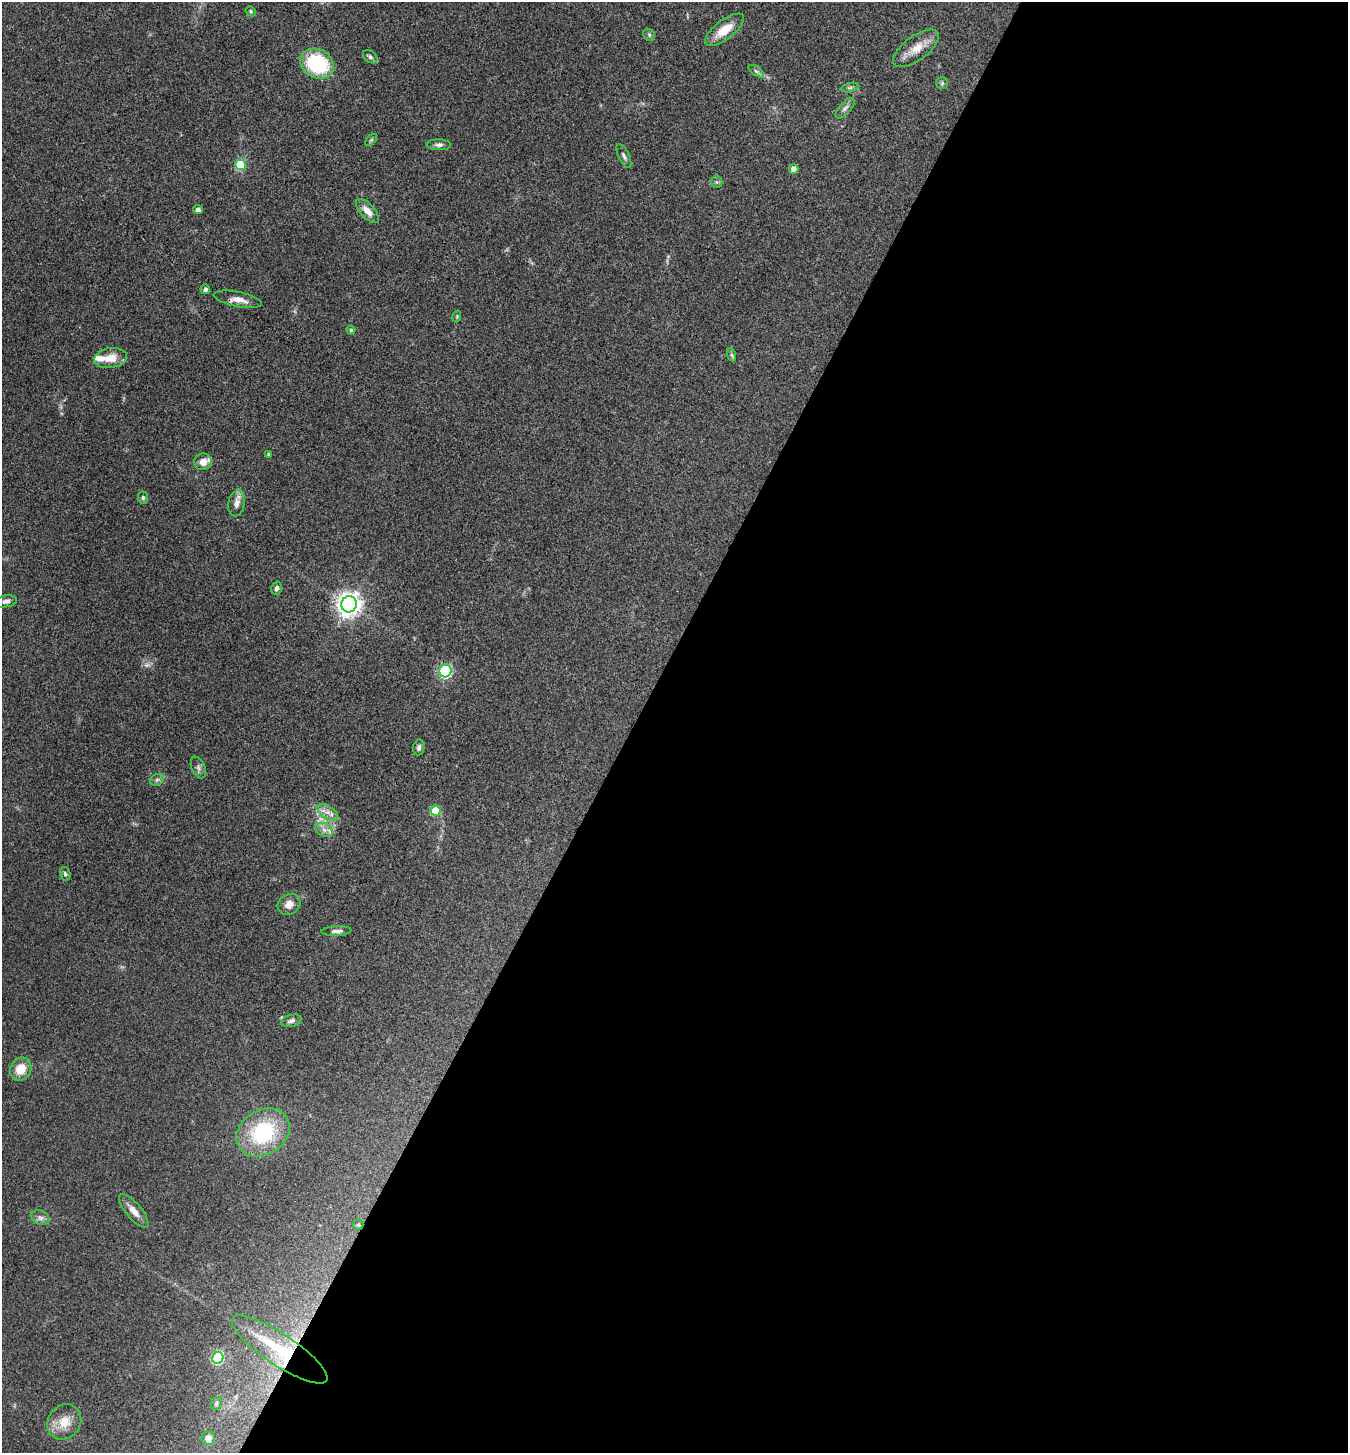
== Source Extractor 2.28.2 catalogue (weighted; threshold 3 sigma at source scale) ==
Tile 12 of 4 x 4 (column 4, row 3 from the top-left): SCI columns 4186-5531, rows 1458-2908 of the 5820 x 5813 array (HDU 1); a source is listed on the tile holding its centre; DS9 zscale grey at full resolution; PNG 1350 x 1455 px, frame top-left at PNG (2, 2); each listed source drawn as its Kron ellipse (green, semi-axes under 4 px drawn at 4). Shown black and unused: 53% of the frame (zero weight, under 3 of 4 exposures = <1% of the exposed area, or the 3 px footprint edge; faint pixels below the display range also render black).
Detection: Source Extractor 2.28.2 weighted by HDU 2 'WHT'; one run over the whole footprint, this tile lists its part. Background 0.0707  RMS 0.0055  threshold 0.0246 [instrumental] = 3 sigma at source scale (4.5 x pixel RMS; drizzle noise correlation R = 1.50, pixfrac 1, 0.05/0.05 arcsec/px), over >= 5 px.
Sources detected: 56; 2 too faint to see at this stretch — neither listed nor drawn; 2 inside a brighter listed object's ellipse — not listed separately; the other 52 listed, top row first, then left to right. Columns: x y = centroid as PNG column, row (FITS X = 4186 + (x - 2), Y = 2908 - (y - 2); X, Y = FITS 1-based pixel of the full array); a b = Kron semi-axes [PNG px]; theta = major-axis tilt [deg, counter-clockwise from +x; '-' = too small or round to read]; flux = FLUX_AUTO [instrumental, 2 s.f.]
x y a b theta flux
251 11 5 4 - 0.73
724 30 23 9 37 9.8
649 35 6 5 - 0.92
916 48 27 12 37 8.7
370 57 8 5 -37 1.3
317 64 17 14 -30 38
756 71 9 4 -35 1.2
942 83 6 6 - 0.9
850 88 9 4 13 1.1
845 108 12 5 48 2
371 140 7 4 44 0.89
439 145 12 5 -1 1.8
624 156 13 5 -64 1.8
240 165 5 5 - 24
794 169 5 4 - 2.9
717 182 6 5 - 1
198 210 4 4 - 2
367 211 15 7 -47 4.7
205 289 5 4 - 1.7
238 299 24 7 -11 5.5
457 316 6 3 73 0.59
351 330 4 4 - 0.73
732 355 7 4 -71 0.95
111 358 16 10 9 7.7
269 454 4 3 - 0.79
203 462 9 8 - 4.6
143 498 6 5 - 1.2
237 503 13 8 79 3.5
276 588 7 5 75 1.7
6 601 11 6 10 2
349 604 8 7 - 460
445 671 6 6 - 71
419 747 8 5 81 1.7
198 768 11 6 -66 1.9
157 780 7 5 30 1.2
435 811 5 5 - 20
328 812 11 6 -33 3.2
324 830 9 6 -22 2.7
65 874 6 5 - 1.2
289 904 12 10 33 4.4
336 931 15 5 2 2.2
291 1021 10 6 14 1.7
21 1069 12 10 59 9.3
263 1132 28 22 33 46
134 1211 21 7 -50 5
40 1218 9 7 -25 2.1
358 1225 5 5 - 0.8
279 1349 57 15 -34 37
218 1358 6 5 - 48
216 1403 7 5 69 0.93
64 1422 18 16 54 9.6
208 1438 7 6 - 3.5
Overlapping masked pixels (flux is a lower limit): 3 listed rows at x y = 238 299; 358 1225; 279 1349